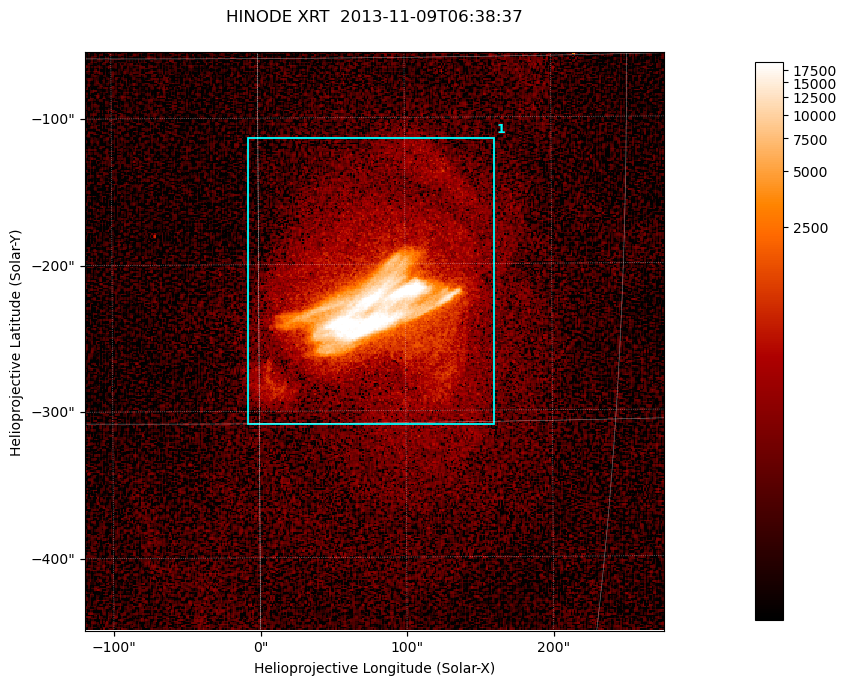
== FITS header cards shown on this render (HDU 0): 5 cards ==
TELESCOP= 'HINODE  '           /
INSTRUME= 'XRT     '           /
DATE_OBS= '2013-11-09T06:38:37.614' /
CTYPE1  = 'Solar-X '           /
CTYPE2  = 'Solar-Y '           /

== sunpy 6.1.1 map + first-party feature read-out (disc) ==
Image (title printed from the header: HINODE XRT  2013-11-09T06:38:37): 384 x 384 px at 1.03 arcsec/px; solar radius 968 arcsec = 941 px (partial field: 5.3% of the solar disc is inside the frame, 100% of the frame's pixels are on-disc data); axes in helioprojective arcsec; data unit not stated in the header (colour bar unlabelled)
Orientation: roll -0.318 deg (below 1 deg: not rotated)
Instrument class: DISC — disc imager (sunpy class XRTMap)
Bright regions (active regions / flare kernels): reference = the on-disc median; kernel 3 px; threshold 5 sigma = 226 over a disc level ~48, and >= 1.15x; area >= 147 px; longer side >= 5 px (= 5.1 arcsec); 1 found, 1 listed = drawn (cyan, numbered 1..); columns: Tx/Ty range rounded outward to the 5 arcsec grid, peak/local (2 s.f.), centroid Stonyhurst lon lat
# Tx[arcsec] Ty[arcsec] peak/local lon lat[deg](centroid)
1 -10..165 -310..-110 606 +5 -10